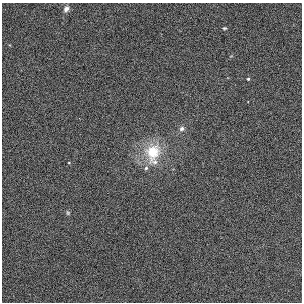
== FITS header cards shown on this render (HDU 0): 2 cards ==
NAXIS1  =                  300
NAXIS2  =                  300

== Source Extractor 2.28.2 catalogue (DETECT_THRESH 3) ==
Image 300 x 300 px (HDU 0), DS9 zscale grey, 1 PNG px = 1 image px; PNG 304 x 304 px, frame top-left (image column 1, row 300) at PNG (2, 3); no overlay
Background 0.00155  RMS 0.031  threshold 0.0941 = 3 sigma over >= 5 px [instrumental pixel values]
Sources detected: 7; all 7 listed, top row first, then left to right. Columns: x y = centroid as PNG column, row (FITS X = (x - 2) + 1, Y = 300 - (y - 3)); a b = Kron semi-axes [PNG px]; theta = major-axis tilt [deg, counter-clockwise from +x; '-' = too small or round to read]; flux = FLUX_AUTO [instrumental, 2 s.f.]
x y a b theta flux
66 9 8 6 58 7.9
224 28 4 3 - 2.4
248 79 3 3 - 2.7
182 129 8 6 59 7.3
153 152 27 21 70 81
146 168 6 5 - 4.9
68 213 6 5 - 2.8